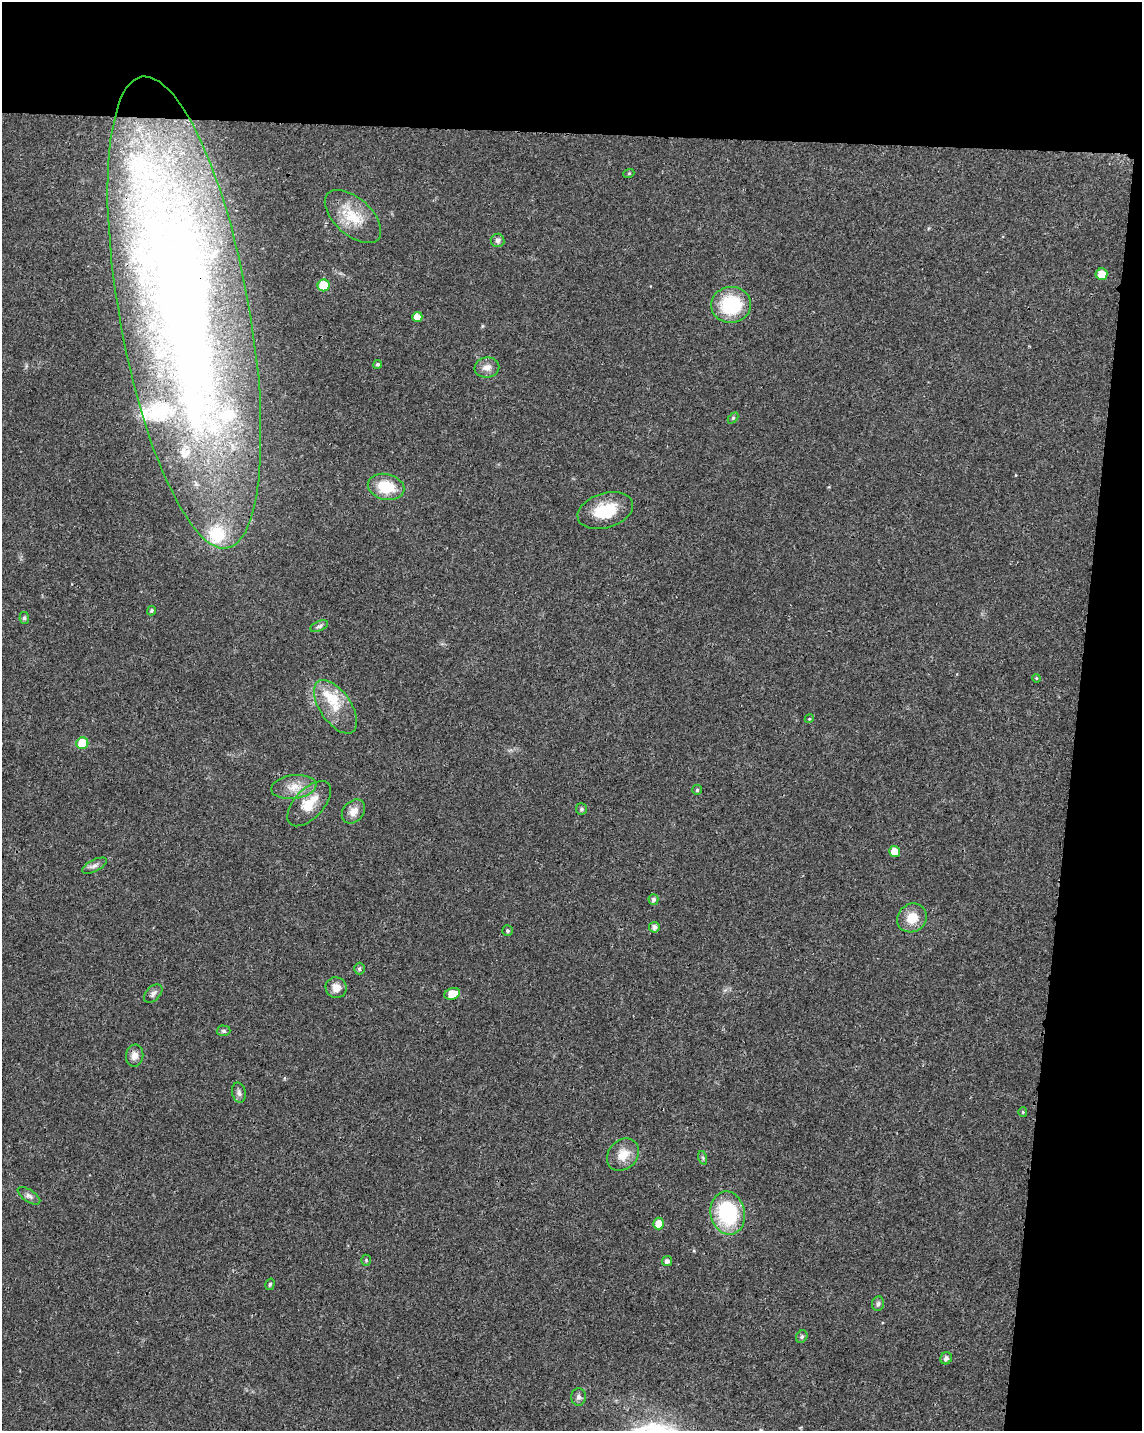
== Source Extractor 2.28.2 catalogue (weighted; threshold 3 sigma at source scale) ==
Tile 4 of 4 x 3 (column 4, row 1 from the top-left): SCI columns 3424-4563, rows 3089-4517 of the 4573 x 4801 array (HDU 1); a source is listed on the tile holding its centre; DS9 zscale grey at full resolution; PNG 1144 x 1433 px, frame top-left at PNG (2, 2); each listed source drawn as its Kron ellipse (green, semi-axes under 4 px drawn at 4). Shown black and unused: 15% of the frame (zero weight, under 3 of 4 exposures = <1% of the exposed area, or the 3 px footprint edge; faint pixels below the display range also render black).
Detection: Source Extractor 2.28.2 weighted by HDU 2 'WHT'; one run over the whole footprint, this tile lists its part. Background 0.0197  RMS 0.0028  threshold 0.0128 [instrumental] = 3 sigma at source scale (4.5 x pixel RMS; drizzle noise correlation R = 1.50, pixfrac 1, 0.0396/0.0396 arcsec/px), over >= 5 px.
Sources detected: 58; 7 inside a brighter listed object's ellipse — not listed separately; the other 51 listed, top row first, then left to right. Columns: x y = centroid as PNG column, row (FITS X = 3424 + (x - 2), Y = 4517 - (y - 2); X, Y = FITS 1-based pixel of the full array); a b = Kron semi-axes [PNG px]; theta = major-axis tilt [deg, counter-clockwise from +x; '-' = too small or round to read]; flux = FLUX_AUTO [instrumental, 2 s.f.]
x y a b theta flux
629 173 5 3 - 0.29
353 216 34 18 -42 8.8
498 240 7 7 - 0.91
1101 274 6 6 - 3.6
324 285 6 6 - 10
731 305 20 18 6 16
184 312 239 65 -80 420
417 317 5 5 - 2.7
378 364 4 4 - 0.51
487 368 12 10 8 2.2
733 418 6 4 46 0.38
386 487 18 13 -13 8.7
605 510 28 17 17 9.6
151 611 5 4 - 0.5
24 618 6 5 - 0.59
319 626 9 5 24 0.73
1036 678 4 3 - 0.23
336 707 30 15 -56 7.6
809 719 4 3 - 0.29
82 743 6 6 - 9.7
294 787 23 12 7 4.4
697 790 5 4 - 0.49
309 804 28 14 47 6.5
582 809 5 5 - 0.58
353 812 13 10 47 2.4
894 852 5 5 - 3.3
94 866 13 5 27 1.1
653 899 5 5 - 0.85
912 918 15 14 - 5.1
654 927 5 5 - 1.2
508 931 5 5 - 0.51
359 969 6 5 - 0.65
336 988 10 10 - 2.2
153 993 11 7 45 1.1
452 994 8 5 19 4.4
223 1031 7 5 -2 0.55
135 1056 11 8 82 2
239 1093 10 6 -78 1.1
1023 1112 5 4 - 0.31
623 1155 18 14 46 4.1
703 1158 7 4 -72 0.46
29 1196 13 6 -33 1.1
728 1213 22 17 -78 24
659 1224 6 5 - 3.3
366 1260 5 5 - 0.48
667 1261 5 5 - 0.9
270 1284 6 4 73 0.42
878 1304 7 6 - 0.77
802 1336 6 5 - 0.62
946 1358 6 5 - 1.1
579 1397 9 7 -89 0.91
Overlapping masked pixels (flux is a lower limit): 1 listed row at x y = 184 312